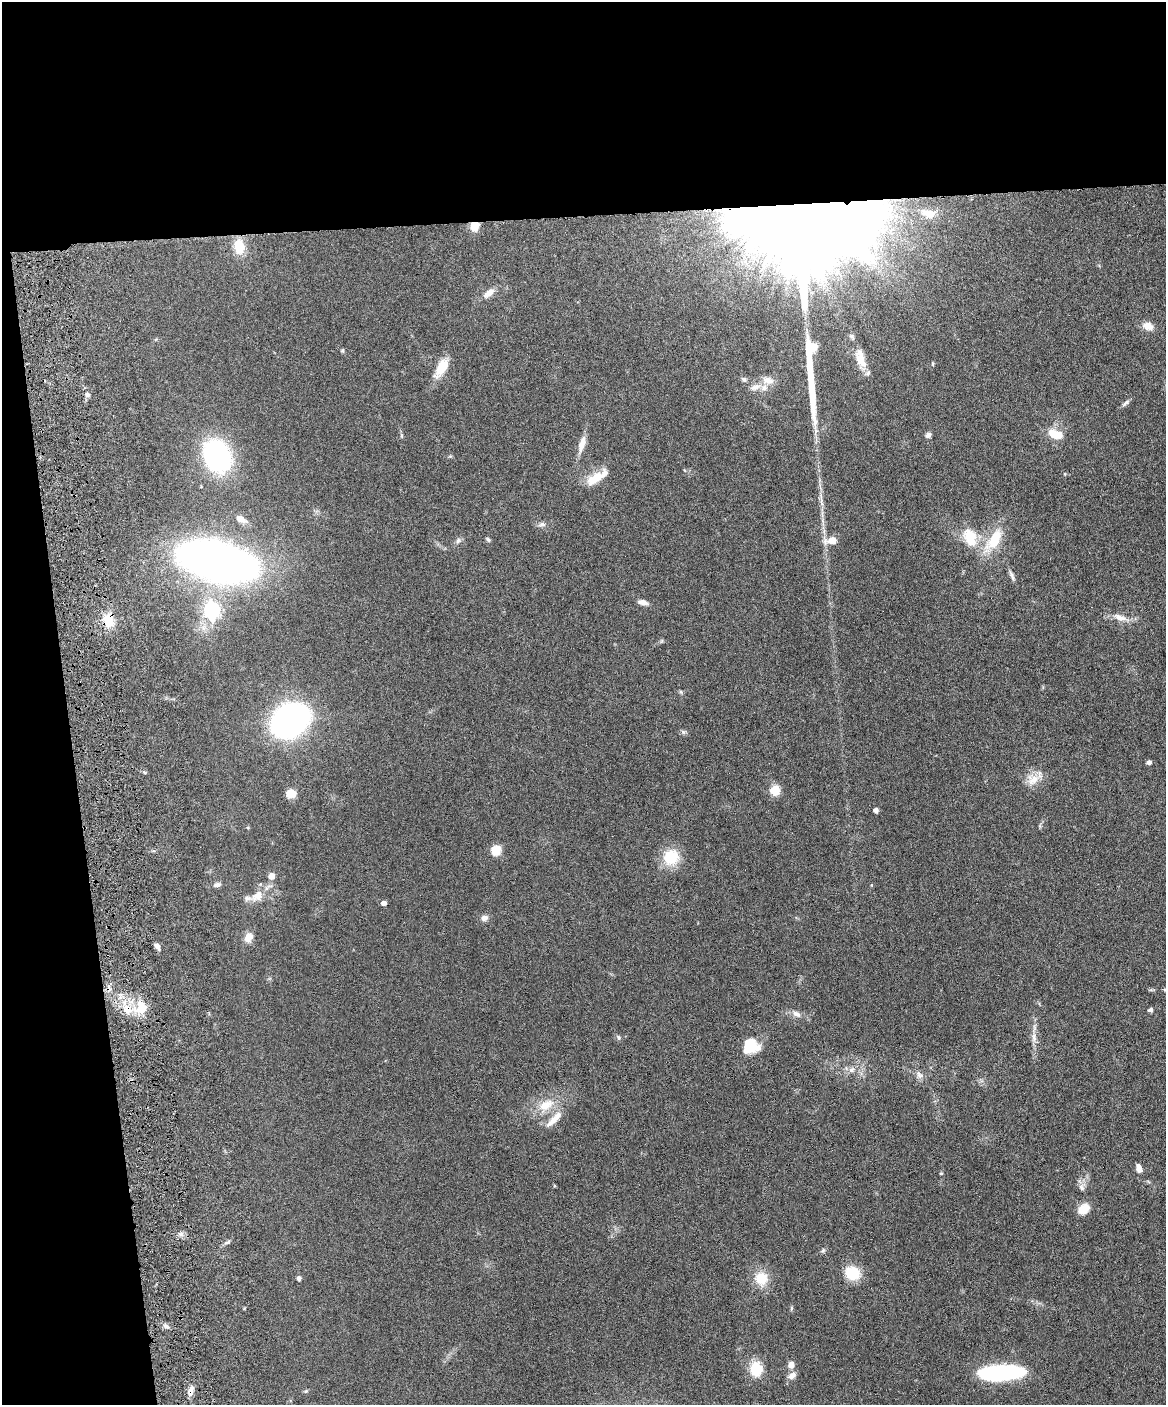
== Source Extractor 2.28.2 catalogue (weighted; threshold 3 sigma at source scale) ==
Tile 1 of 4 x 3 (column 1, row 1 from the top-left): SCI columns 58-1221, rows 3052-4454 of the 4773 x 4594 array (HDU 1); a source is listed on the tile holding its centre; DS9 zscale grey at full resolution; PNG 1168 x 1407 px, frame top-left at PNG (2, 2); no overlay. Shown black and unused: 21% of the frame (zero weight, under 4 of 8 exposures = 3% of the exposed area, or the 3 px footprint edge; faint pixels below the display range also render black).
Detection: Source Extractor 2.28.2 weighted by HDU 2 'WHT'; one run over the whole footprint, this tile lists its part. Background 0.0807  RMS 0.0046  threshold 0.0188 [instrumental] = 3 sigma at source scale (4.09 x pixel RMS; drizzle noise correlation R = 1.36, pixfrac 0.8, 0.05/0.05 arcsec/px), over >= 5 px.
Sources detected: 84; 1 inside a brighter object's white glare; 1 long thin detection or spike segment (spike, bleed or trail) — not listed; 3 inside a brighter listed object's ellipse — not listed separately; the other 79 listed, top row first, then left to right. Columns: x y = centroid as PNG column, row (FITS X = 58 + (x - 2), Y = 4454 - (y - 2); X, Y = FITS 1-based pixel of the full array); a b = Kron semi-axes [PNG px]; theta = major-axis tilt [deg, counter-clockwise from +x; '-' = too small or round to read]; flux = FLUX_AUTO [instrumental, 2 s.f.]
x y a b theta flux
928 213 14 8 -13 3.9
801 223 85 60 -3 2000
475 226 10 9 - 4.7
239 247 19 13 -83 7.6
489 293 14 7 40 3.5
1148 326 14 9 -20 3.8
342 351 6 3 18 0.46
860 361 26 12 -60 6.2
933 364 5 3 - 0.39
441 368 25 10 58 8.4
744 379 7 6 - 0.91
768 380 16 10 -19 3.5
755 387 16 7 20 2.6
87 394 6 5 - 1.1
1126 403 13 4 40 1.2
1055 434 16 9 -20 7.9
401 435 6 4 -72 0.57
928 435 6 6 - 1.5
582 444 22 8 73 4.2
217 456 27 20 -62 77
597 477 30 10 32 8.3
240 519 13 7 -30 3.3
542 524 9 6 1 1.4
970 537 23 15 -71 11
488 539 7 4 -61 0.68
994 540 34 14 56 14
458 541 9 5 63 1.1
831 541 16 8 2 4.3
217 561 52 24 -14 340
1012 575 14 5 -66 1.5
642 602 13 6 -14 2
212 611 7 6 - 110
1120 617 20 7 -16 4
108 621 16 12 -70 8.1
681 692 6 4 -46 0.57
290 720 20 15 33 280
683 732 7 5 -22 0.91
1149 763 5 4 - 1.6
1033 780 18 14 25 5.5
775 790 6 5 - 18
291 793 11 9 -7 3.9
876 810 4 4 - 1.7
496 850 11 10 - 5.4
671 857 21 19 52 12
271 876 7 6 - 2.7
217 885 10 6 10 1.5
257 896 18 12 40 5.4
384 903 4 4 - 2.2
484 918 10 7 23 1.8
249 937 13 9 66 3.6
157 946 9 5 -62 1.6
1165 990 6 4 -19 0.52
141 1007 19 14 -90 8.3
1150 1010 6 5 - 0.84
796 1014 12 6 -31 2.1
619 1037 7 6 - 0.81
1034 1037 12 5 -79 2
751 1046 17 14 -17 11
852 1070 10 6 45 1.7
919 1075 13 8 -44 2.1
546 1105 24 13 26 8.4
554 1119 28 8 46 5.2
1139 1168 10 6 -79 2.5
941 1173 5 3 - 0.38
1081 1187 9 7 -59 1.5
1084 1209 13 9 36 6.2
228 1242 11 3 35 0.81
823 1250 6 5 - 0.68
852 1273 18 14 -36 9.9
299 1278 4 4 - 1.5
761 1278 19 17 -74 8.4
791 1308 6 4 72 0.49
166 1326 7 5 -42 1.2
791 1365 8 7 - 2.4
756 1369 17 14 -81 10
1001 1373 44 14 4 48
792 1375 12 8 34 2.1
191 1391 12 7 80 2.3
306 1391 6 4 43 0.54
Overlapping masked pixels (flux is a lower limit): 4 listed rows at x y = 801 223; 475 226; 108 621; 191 1391
Isophote crosses this tile's border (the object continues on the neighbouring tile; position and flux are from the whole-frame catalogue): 1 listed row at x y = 1165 990